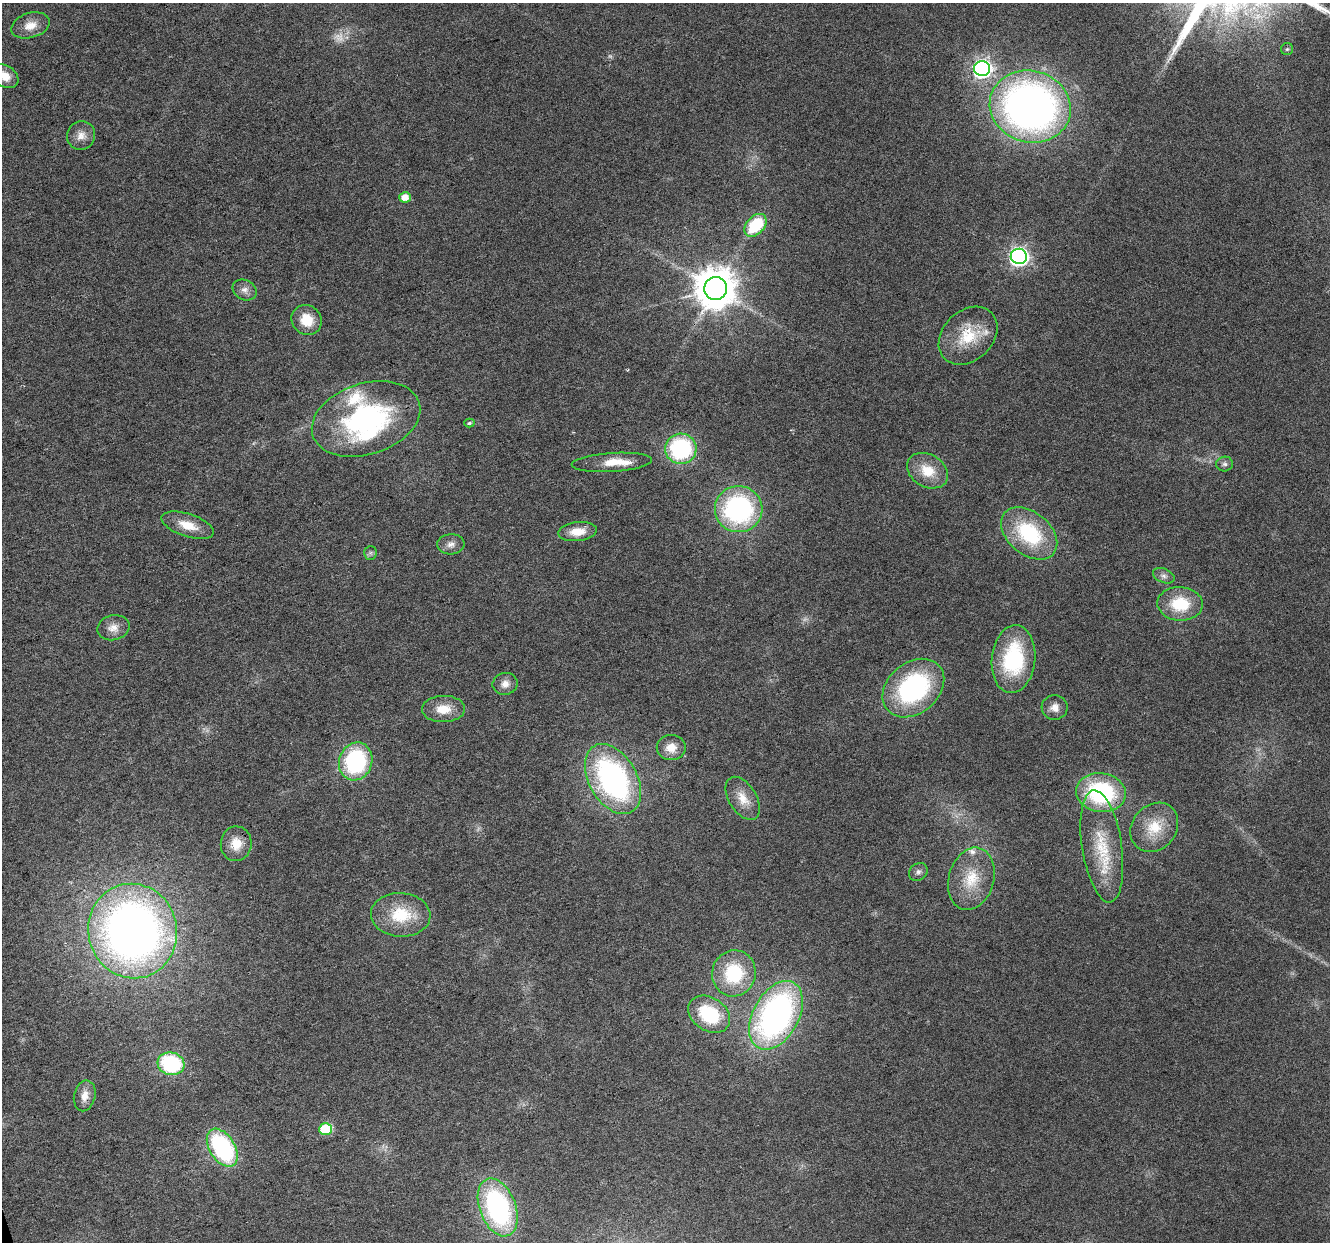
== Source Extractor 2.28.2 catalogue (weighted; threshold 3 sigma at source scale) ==
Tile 7 of 4 x 4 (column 3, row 2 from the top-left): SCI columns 2661-3988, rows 2591-3830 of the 5317 x 5130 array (HDU 1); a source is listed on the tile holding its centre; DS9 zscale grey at full resolution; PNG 1332 x 1244 px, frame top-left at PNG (2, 3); each listed source drawn as its Kron ellipse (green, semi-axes under 4 px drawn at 4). Shown black and unused: <1% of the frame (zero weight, under 3 of 6 exposures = <1% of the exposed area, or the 3 px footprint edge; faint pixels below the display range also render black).
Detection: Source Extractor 2.28.2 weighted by HDU 2 'WHT'; one run over the whole footprint, this tile lists its part. Background 0.0256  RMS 0.0026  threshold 0.0107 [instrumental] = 3 sigma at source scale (4.09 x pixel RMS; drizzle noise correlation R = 1.36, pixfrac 0.8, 0.0396/0.0396 arcsec/px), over >= 5 px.
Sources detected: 61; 3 too faint to see at this stretch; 1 inside a brighter object's white glare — neither listed nor drawn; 4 inside a brighter listed object's ellipse — not listed separately; the other 53 listed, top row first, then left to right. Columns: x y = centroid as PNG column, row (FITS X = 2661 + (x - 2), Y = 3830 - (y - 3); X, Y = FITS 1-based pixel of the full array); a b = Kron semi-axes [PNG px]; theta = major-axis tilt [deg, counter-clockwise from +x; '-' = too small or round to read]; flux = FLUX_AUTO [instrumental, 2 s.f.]
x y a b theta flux
30 25 20 12 17 3.3
1287 49 6 6 - 0.43
982 68 8 7 - 92
5 76 15 10 -33 3.2
1030 107 41 36 -16 150
81 135 14 14 - 2.4
405 197 6 5 - 2.9
755 225 13 8 47 13
1019 256 8 7 - 110
716 288 11 11 - 770
245 290 12 10 -29 1.6
307 320 16 14 -43 5.4
968 336 33 25 44 10
366 419 56 35 18 49
469 423 5 4 - 0.42
681 449 15 15 - 29
612 462 40 9 4 4.5
1225 464 8 7 - 0.84
928 471 22 16 -31 6.1
739 509 24 23 - 43
188 525 27 11 -18 4.9
577 532 19 9 6 3.9
1029 533 32 21 -40 21
451 544 13 10 3 1.6
370 553 6 6 - 0.57
1164 576 11 7 -22 1.1
1180 604 23 17 -3 10
113 628 16 12 13 2.6
1013 659 34 21 84 22
505 684 12 11 - 2
913 688 34 25 40 38
1055 707 13 12 - 2
444 709 21 13 1 4.8
671 748 14 12 1 3.2
356 761 19 16 70 27
613 779 38 24 -60 62
1101 793 25 19 -8 29
743 798 24 13 -58 4.2
1154 827 26 22 50 7.6
236 844 17 15 84 4.6
1102 846 56 20 -81 13
918 872 10 8 41 0.96
971 879 32 22 74 9.1
401 915 30 22 -3 11
133 931 47 44 -76 180
734 973 23 21 74 15
709 1014 22 16 -33 16
776 1015 37 23 61 88
171 1064 13 11 -16 23
85 1096 15 10 78 2.6
326 1129 6 6 - 16
222 1148 21 12 -57 33
498 1207 30 18 -69 44
Isophote crosses this tile's border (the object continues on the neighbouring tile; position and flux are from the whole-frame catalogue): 1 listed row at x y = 5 76